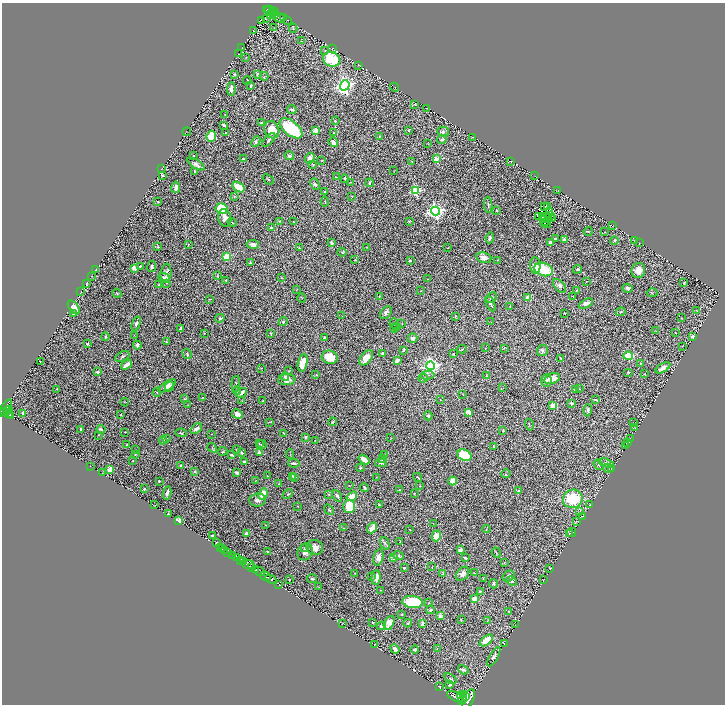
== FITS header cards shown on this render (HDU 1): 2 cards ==
NAXIS1  =                 1445
NAXIS2  =                 1404

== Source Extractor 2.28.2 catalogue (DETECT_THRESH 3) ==
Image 1445 x 1404 px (HDU 1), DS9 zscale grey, zoomed out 1/2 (1 PNG px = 2 x 2 image px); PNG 727 x 706 px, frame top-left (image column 1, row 1403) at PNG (2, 3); each listed source drawn as its Kron ellipse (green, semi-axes under 4 px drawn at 4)
Background 2.06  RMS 0.031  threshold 0.0917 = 3 sigma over >= 5 px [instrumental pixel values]
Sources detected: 491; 46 cannot appear on this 1/2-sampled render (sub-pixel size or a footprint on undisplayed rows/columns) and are neither listed nor drawn; the other 445 listed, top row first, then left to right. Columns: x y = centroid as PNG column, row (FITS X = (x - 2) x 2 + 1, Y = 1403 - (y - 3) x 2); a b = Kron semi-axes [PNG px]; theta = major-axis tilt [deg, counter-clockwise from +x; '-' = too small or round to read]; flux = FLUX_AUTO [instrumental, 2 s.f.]
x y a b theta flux
267 9 2 1 - 66
269 10 4 1 - 78
272 11 2 1 - 97
274 11 2 1 - 47
270 14 3 1 - 2.8
275 15 2 1 - 1.9
267 18 2 1 - 2.6
279 18 7 1 -19 6.3
283 18 4 1 - 1.8
261 20 2 1 - 1.1
288 21 3 1 - 3.7
274 27 2 2 - 2
293 28 4 3 - 4.6
253 31 3 1 - 1.8
301 41 3 2 - 2.4
242 47 2 1 - 1.7
333 49 3 2 - 2.4
325 50 3 2 - 4.7
238 54 2 1 - 1.6
246 57 3 2 - 3.6
332 59 9 7 -19 280
358 65 3 2 - 2.3
235 74 3 3 - 9.3
257 74 4 3 - 10
264 76 4 3 - 5.1
247 81 4 2 - 6.5
345 85 5 4 - 2400
251 86 4 3 - 10
394 87 5 2 - 3.5
231 89 6 3 88 37
415 104 3 2 - 3.2
426 108 2 1 - 1.9
292 109 5 3 - 9.5
225 115 2 2 - 2
335 121 2 2 - 4.1
262 122 4 2 - 8.3
224 125 4 2 - 13
291 128 13 7 -38 440
272 130 9 7 -62 87
408 130 3 2 - 8.1
315 131 2 2 - 170
443 131 6 4 -16 12
187 132 4 1 - 1.7
225 133 2 1 - 3.1
334 133 2 2 - 8.2
211 136 5 4 - 150
379 136 4 2 - 3.8
472 137 3 2 - 2.9
442 139 5 3 - 13
269 140 8 3 46 13
256 142 6 3 64 11
333 142 5 3 - 23
428 144 4 2 - 2.5
194 156 2 2 - 4.6
289 156 5 4 - 18
310 158 5 4 - 42
243 159 3 2 - 11
436 159 2 2 - 140
322 161 3 2 - 3.3
412 161 3 2 - 3.5
510 162 3 2 - 2.8
196 164 10 3 -32 19
313 164 4 3 - 5.1
162 169 3 1 - 2.3
393 170 2 2 - 1.5
195 172 3 2 - 7
162 175 2 2 - 8
535 176 2 1 - 1.5
336 177 2 2 - 2.4
268 179 6 3 -40 5.2
345 179 4 3 - 10
350 182 4 3 - 4.7
370 183 4 2 - 9.1
315 184 6 3 -64 14
176 187 6 3 80 27
238 187 7 4 -35 100
325 191 3 2 - 5.3
416 191 4 3 - 490
558 191 3 3 - 2.6
234 196 3 3 - 4.2
352 196 2 2 - 4.7
158 202 2 2 - 5.6
325 202 5 2 - 4
488 205 8 3 -85 9.5
545 206 2 1 - 5.4
547 207 2 1 - 5.7
222 209 6 5 - 320
496 210 3 2 - 3.5
435 211 4 4 - 2200
549 212 3 1 - 0.47
538 216 2 1 - 2
542 216 2 1 - 1.7
551 216 2 1 - 1.7
225 218 9 6 -74 33
548 218 3 1 - 3.3
542 219 2 1 - 1.4
545 219 2 1 - 3.9
552 219 3 1 - 1.1
279 221 4 3 - 5
409 221 3 3 - 6
232 222 4 2 - 4.3
294 222 2 2 - 3.9
545 222 2 1 - 0.22
545 224 5 1 - 0.49
613 226 2 1 - 1.4
271 228 3 2 - 13
588 231 4 2 - 4.9
605 232 2 1 - 1.8
490 238 5 3 - 13
556 239 3 2 - 5.9
564 239 3 3 - 23
614 240 4 3 - 9.6
634 240 2 1 - 2.1
551 242 4 3 - 23
640 242 2 1 - 1.6
332 243 4 3 - 11
253 244 6 4 -9 27
188 245 2 2 - 2.6
158 247 4 2 - 4.4
367 247 3 3 - 3.5
299 248 4 3 - 5.6
448 248 3 2 - 2.6
342 252 4 2 - 7.1
227 256 4 3 - 130
484 258 8 5 -12 36
355 260 2 2 - 3.7
410 260 3 3 - 9.2
497 260 2 1 - 3.1
250 262 2 2 - 5.3
140 266 2 2 - 9.5
152 266 6 3 82 13
535 266 8 5 -89 33
134 268 4 3 - 57
95 269 3 1 - 1.7
544 269 9 6 -20 250
577 269 5 4 - 12
638 270 7 7 - 65
166 273 9 5 83 32
91 276 2 1 - 1.1
217 276 4 3 - 5
164 278 6 4 -24 16
281 278 3 2 - 3.7
427 279 3 2 - 1.9
226 280 2 1 - 3.4
586 281 3 2 - 2.9
87 283 3 1 - 2.2
167 283 2 2 - 2.3
684 283 2 2 - 5
159 285 2 2 - 6.9
559 286 8 5 -47 20
628 288 5 4 - 14
296 289 2 1 - 1.6
576 290 3 3 - 4.7
420 291 2 1 - 1.8
81 292 2 1 - 2
117 293 5 2 - 4.5
652 293 5 3 - 5.6
379 296 3 2 - 4.2
572 296 2 2 - 1.7
302 298 4 2 - 3.5
492 298 6 4 45 18
528 298 4 3 - 46
210 299 2 1 - 2.3
586 303 7 4 26 33
490 304 8 3 -64 10
74 307 8 4 -52 47
510 307 2 2 - 3.2
696 310 3 3 - 5
621 312 5 3 - 5.4
386 313 7 5 54 19
565 313 2 2 - 3.3
73 314 4 3 - 15
342 316 2 1 - 1.8
455 316 4 2 - 2.7
220 318 5 3 - 11
682 318 2 2 - 2.6
283 322 4 4 - 7.8
491 322 2 2 - 2.2
136 323 7 3 72 18
394 323 5 2 - 5.1
402 324 2 2 - 3.3
397 327 4 3 - 6
181 329 4 2 - 14
394 329 3 2 - 3.5
656 331 3 2 - 3.3
204 333 3 3 - 4.6
271 333 2 2 - 5.6
676 333 2 1 - 2.6
134 335 2 2 - 2.3
105 336 4 2 - 7.6
693 336 4 3 - 9.8
324 338 3 2 - 10
412 338 5 4 - 17
166 342 3 3 - 7.1
87 344 2 2 - 6.1
137 345 4 4 - 27
682 346 2 2 - 1.9
486 348 2 2 - 1.6
504 348 3 2 - 2.4
462 349 4 3 - 4.9
403 350 4 2 - 10
542 351 6 5 - 14
382 353 3 3 - 11
187 354 5 3 - 8.1
453 354 3 2 - 4.5
122 356 8 4 25 10
628 356 5 3 - 200
330 357 8 6 -16 110
366 358 9 5 51 65
560 358 4 3 - 5.9
397 360 4 3 - 40
40 361 2 2 - 1.9
303 363 9 4 78 98
641 364 4 3 - 5.8
126 365 6 3 38 41
431 366 4 4 - 2200
261 368 3 2 - 1.8
663 368 8 4 31 38
289 371 3 3 - 3.9
98 372 2 2 - 47
628 372 5 2 - 3.7
645 374 2 2 - 3.4
316 375 3 2 - 3.3
427 375 7 3 2 10
486 375 3 3 - 3.5
285 377 4 4 - 11
423 378 4 3 - 6.3
552 378 8 5 17 74
287 380 8 5 3 41
546 381 6 5 - 19
236 384 8 3 87 6.7
167 386 10 4 31 35
169 387 5 3 - 17
503 388 2 1 - 1.2
57 389 2 1 - 2.6
579 389 2 2 - 2
575 390 3 2 - 7.1
237 391 4 4 - 8.9
157 392 4 2 - 4.5
241 393 6 3 31 40
463 395 3 2 - 2.3
203 398 2 2 - 3.5
185 399 4 3 - 9.2
440 400 2 2 - 3.5
596 400 3 2 - 7.7
242 401 2 2 - 2.7
263 401 2 2 - 8.5
125 402 4 2 - 3.1
571 403 4 3 - 11
188 405 3 3 - 3.8
553 405 2 2 - 130
5 408 10 4 54 1600
7 410 2 1 - 300
9 410 2 1 - 240
588 410 6 4 89 13
5 411 3 2 - 1200
469 412 3 3 - 61
22 413 4 2 - 11
9 414 3 2 - 570
237 414 5 4 - 22
121 415 2 2 - 3.4
11 416 4 2 - 590
428 416 4 4 - 13
270 422 3 2 - 3.1
332 422 4 3 - 8.8
633 423 2 1 - 1.9
529 425 6 2 -73 4
196 428 6 4 37 19
634 428 3 2 - 2.4
81 429 3 2 - 11
101 429 4 2 - 16
503 430 3 3 - 5.1
125 432 2 1 - 2.1
181 433 6 3 -9 6.3
284 433 3 3 - 4.3
212 434 2 1 - 1.6
98 435 2 1 - 1.5
306 437 3 2 - 11
167 438 2 1 - 1.9
391 438 2 1 - 2.4
630 439 3 2 - 2.6
163 440 4 3 - 12
315 440 2 1 - 2.4
628 443 2 1 - 1.6
259 444 3 2 - 3.5
262 444 5 3 - 8
127 445 3 2 - 9.3
494 446 4 3 - 6.1
625 446 3 2 - 2.9
212 448 5 2 - 5.1
236 449 2 1 - 3.6
135 450 3 2 - 2
223 451 5 3 - 6.8
242 453 3 2 - 11
259 453 2 2 - 78
135 454 3 3 - 4.2
290 454 5 2 - 3.2
384 454 3 2 - 2.7
232 455 4 2 - 8.3
464 455 7 5 -23 210
382 459 3 3 - 4
364 460 6 3 -35 52
133 461 2 2 - 2.7
244 462 4 3 - 14
294 463 6 3 -9 17
381 463 6 3 -1 10
606 463 8 4 -19 33
181 465 3 3 - 7.2
599 465 6 3 -54 7.6
91 466 2 1 - 1.5
360 468 4 3 - 6.3
608 468 5 4 - 9.8
612 469 3 2 - 3
110 470 3 2 - 160
195 471 2 2 - 7.6
102 473 2 1 - 2.6
236 473 3 3 - 15
506 474 5 3 - 7.1
267 476 3 2 - 2.6
293 476 3 2 - 7.2
295 477 3 2 - 9.5
376 477 4 2 - 3.3
418 477 4 2 - 4.2
159 481 2 2 - 5.5
255 481 3 2 - 2.2
453 481 4 4 - 110
279 484 2 2 - 2
349 486 3 2 - 2.2
420 486 3 2 - 3.5
364 488 5 3 - 13
144 489 3 2 - 7.1
399 490 3 2 - 2.9
518 491 3 2 - 5.8
167 493 6 2 79 15
263 494 6 4 65 87
288 494 5 2 - 5.1
329 494 3 2 - 4.2
414 494 3 2 - 3
337 496 6 3 -59 11
352 496 6 4 36 80
573 499 10 9 - 270
258 500 8 6 6 29
154 505 3 2 - 1.9
379 505 4 2 - 6.7
590 505 2 1 - 1.9
298 506 2 1 - 2.9
349 506 7 6 - 170
329 510 5 3 - 7.6
580 512 3 2 - 2.6
168 514 3 2 - 5.7
582 516 2 1 - 1.9
179 521 3 2 - 200
576 522 4 2 - 3
433 523 2 1 - 1.6
266 525 3 3 - 4.4
343 528 2 1 - 2.7
372 528 6 3 50 49
486 529 4 2 - 3.8
410 530 2 1 - 2.8
571 532 5 2 - 3
246 534 4 3 - 21
569 534 3 2 - 4
213 536 3 2 - 8.3
436 536 5 4 - 76
400 541 3 2 - 3.7
216 542 3 2 - 1.6
385 543 6 4 -70 12
315 547 8 7 - 60
220 548 2 1 - 130
223 548 2 1 - 56
304 548 3 2 - 4.5
224 550 2 1 - 19
460 550 4 3 - 20
267 552 3 2 - 5.1
305 552 9 7 65 37
496 552 5 2 - 4.8
228 553 3 2 - 530
232 555 4 2 - 1800
398 556 6 4 -12 9.8
236 557 4 2 - 1400
378 557 8 5 77 41
394 558 2 2 - 27
465 558 3 2 - 7.1
240 560 2 2 - 1400
243 562 4 2 - 2700
504 563 3 2 - 2.1
248 564 7 3 -11 2300
251 567 3 2 - 530
432 567 3 2 - 2.2
404 568 3 2 - 6.6
550 568 3 2 - 2.9
255 569 3 2 - 1500
259 571 6 2 -27 1300
355 573 2 1 - 1.9
475 573 3 2 - 2.9
443 574 4 3 - 6
462 574 8 5 47 26
265 576 6 2 -31 3300
509 576 6 5 - 14
371 577 3 2 - 3.2
376 577 7 4 85 35
483 578 3 2 - 2.2
271 579 6 3 -28 3200
312 579 5 3 - 8.3
290 580 3 2 - 2.9
543 580 3 3 - 1.8
512 581 5 4 - 10
493 584 4 4 - 9.5
279 585 2 1 - 90
318 587 3 2 - 3.2
380 590 3 2 - 2.5
480 591 3 3 - 6.5
475 599 4 3 - 63
412 602 10 6 -4 350
429 603 4 2 - 4.3
430 610 4 2 - 8.2
509 611 4 2 - 3.6
402 614 3 3 - 7.2
440 616 4 3 - 18
461 620 3 2 - 3
488 621 3 1 - 2.4
373 622 3 2 - 5.1
342 623 2 1 - 2
389 623 7 4 62 81
408 623 4 3 - 5.9
422 623 3 2 - 37
515 625 2 1 - 1.2
381 626 4 4 - 22
486 641 7 3 39 140
504 643 3 1 - 1.5
374 644 2 1 - 1.7
437 648 2 1 - 1.3
395 649 5 3 - 24
415 650 4 3 - 13
494 657 11 4 60 18
463 670 5 4 - 13
450 679 7 4 -36 14
450 684 4 3 - 13
440 687 4 2 - 2.7
460 695 3 2 - 1400
463 695 2 1 - 610
455 696 9 3 -25 6500
465 696 2 2 - 1000
462 699 6 3 54 3700
468 699 10 5 64 12000
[46 sub-pixel or undisplayed-footprint detections neither listed nor drawn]